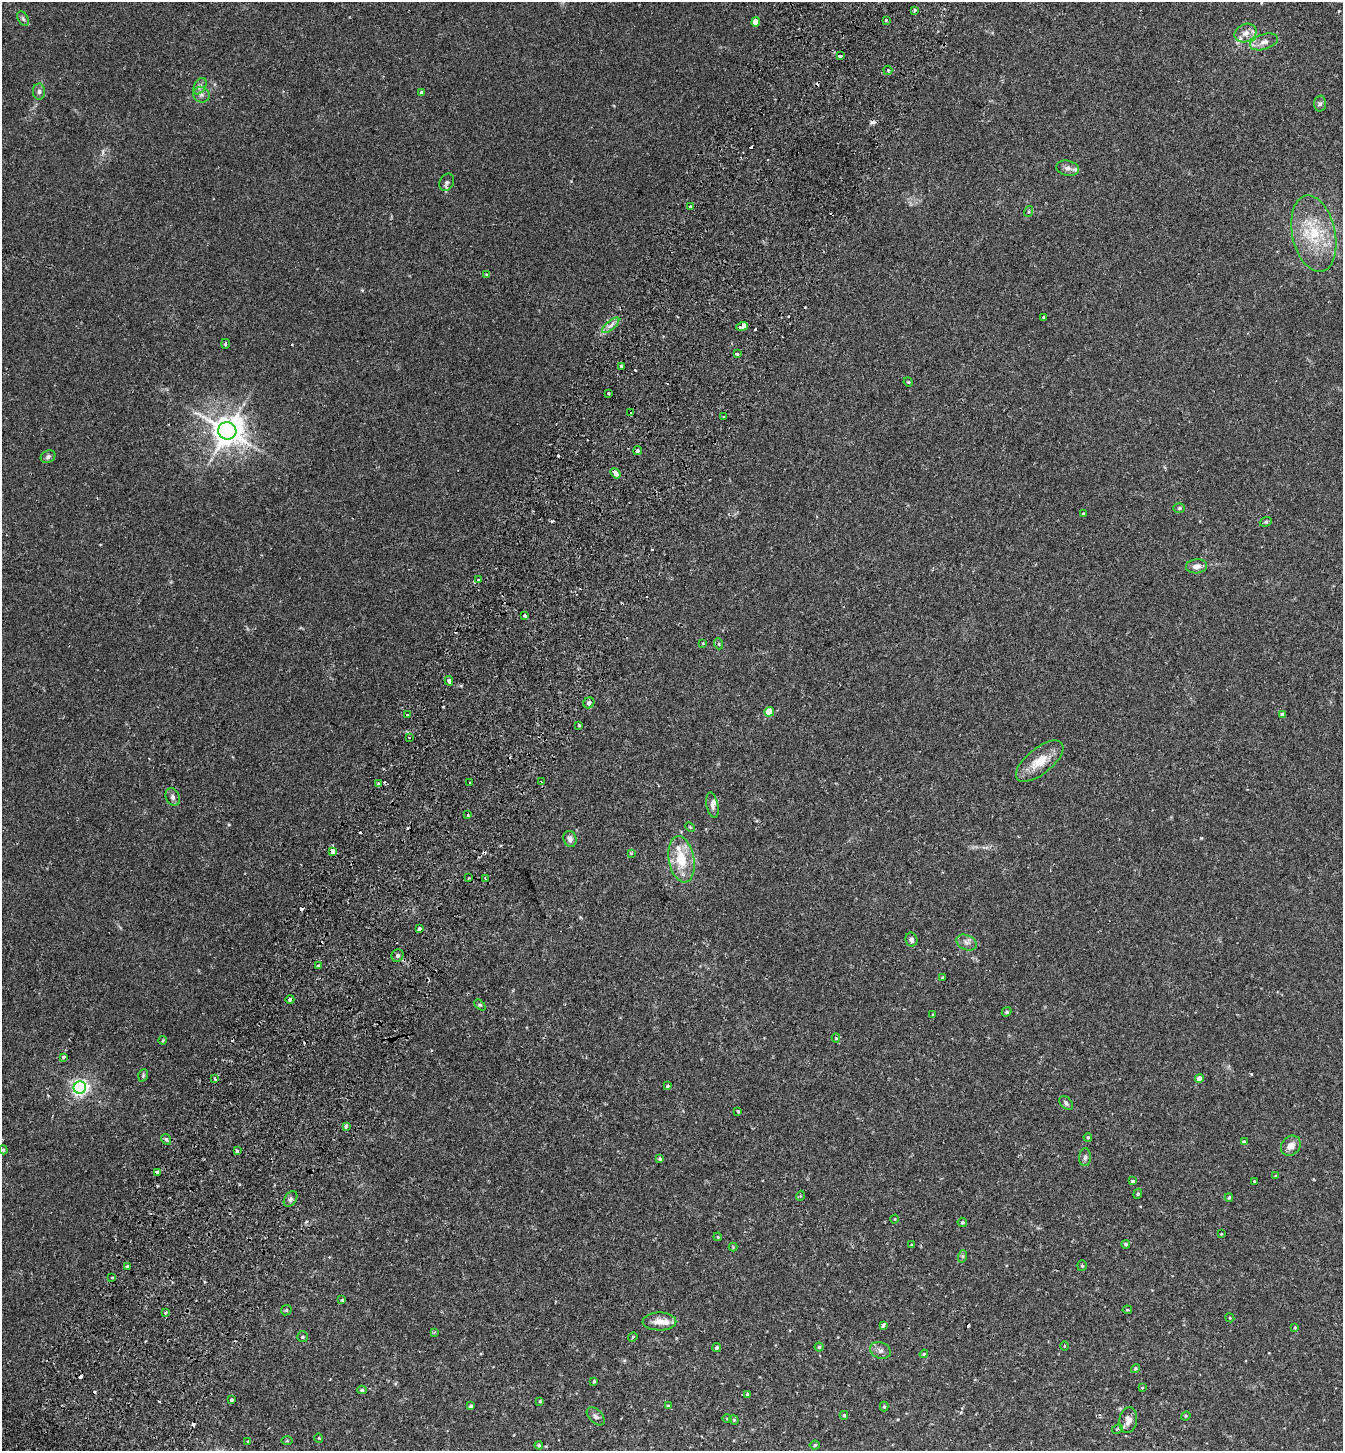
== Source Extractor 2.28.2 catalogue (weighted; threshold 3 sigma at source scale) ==
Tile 7 of 4 x 4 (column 3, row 2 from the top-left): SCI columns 2883-4223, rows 2930-4378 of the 5900 x 5859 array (HDU 1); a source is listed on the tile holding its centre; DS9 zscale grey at full resolution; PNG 1345 x 1453 px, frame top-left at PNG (2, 2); each listed source drawn as its Kron ellipse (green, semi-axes under 4 px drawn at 4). Shown black and unused: <1% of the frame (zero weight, under 2 of 3 exposures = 3% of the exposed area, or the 3 px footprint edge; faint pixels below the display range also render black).
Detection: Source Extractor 2.28.2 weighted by HDU 2 'WHT'; one run over the whole footprint, this tile lists its part. Background 0.0281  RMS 0.0045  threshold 0.0201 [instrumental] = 3 sigma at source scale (4.5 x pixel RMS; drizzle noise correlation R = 1.50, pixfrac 1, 0.05/0.05 arcsec/px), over >= 5 px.
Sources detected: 175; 22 cosmic-ray / hot-pixel residue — neither listed nor drawn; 5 inside a brighter listed object's ellipse — not listed separately; the other 148 listed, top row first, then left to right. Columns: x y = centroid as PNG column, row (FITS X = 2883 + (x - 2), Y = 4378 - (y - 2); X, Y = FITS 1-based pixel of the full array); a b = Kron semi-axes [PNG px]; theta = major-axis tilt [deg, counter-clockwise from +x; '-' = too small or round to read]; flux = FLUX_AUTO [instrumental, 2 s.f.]
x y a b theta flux
914 10 3 3 - 2.3
23 19 8 5 -63 0.96
886 20 3 3 - 1.5
756 22 4 4 - 5.8
1246 33 11 9 26 3.1
1264 42 14 7 19 2.8
840 56 4 3 - 1.9
888 70 5 4 - 0.51
200 86 9 5 60 1.4
39 92 8 6 89 1.2
421 92 3 3 - 0.74
201 95 8 8 - 1.7
1320 104 8 6 87 0.99
1068 168 11 7 -12 1.7
447 182 9 7 61 1.2
691 207 4 3 - 1.1
1029 211 5 3 - 0.48
1314 234 39 21 -78 21
487 275 4 3 - 0.77
1043 317 3 2 - 0.49
611 325 10 4 40 1.9
742 326 6 4 20 6.2
225 344 5 3 - 0.86
737 354 3 3 - 1.8
622 367 3 3 - 9.2
908 382 5 4 - 0.39
608 393 3 3 - 1.1
631 412 3 2 - 0.4
724 417 3 3 - 1.1
227 431 9 8 - 690
637 451 5 4 - 0.81
48 457 8 6 29 1.1
615 473 6 3 -52 7.4
1179 508 6 5 - 0.62
1083 514 4 3 - 1.5
1266 522 6 4 20 0.62
1197 566 10 7 5 2.5
479 580 3 3 - 1
525 616 3 3 - 4.7
703 643 4 2 - 0.27
719 644 5 3 - 0.44
449 681 5 4 - 1.5
589 703 6 5 - 1.6
769 712 5 4 - 11
1282 714 4 4 - 1.4
407 715 3 3 - 1.3
579 725 3 3 - 1.3
409 737 3 2 - 0.39
1040 761 28 13 39 8.9
470 782 3 2 - 0.65
541 782 3 2 - 0.36
378 784 4 3 - 0.98
173 797 9 6 -69 1.5
712 805 13 6 -78 1.7
468 815 3 3 - 0.59
690 827 6 3 -45 0.46
570 839 8 6 -73 1.8
332 851 4 3 - 4.9
631 853 4 3 - 0.39
681 859 23 12 -80 13
469 878 3 2 - 0.56
486 879 3 3 - 0.57
419 929 3 3 - 2.3
911 940 7 6 - 1.4
967 943 11 7 -24 1.9
397 955 6 5 - 1
318 966 4 4 - 0.73
943 978 3 3 - 0.84
290 999 4 3 - 1.1
480 1005 6 4 -43 0.6
1006 1012 5 4 - 0.66
933 1015 4 4 - 0.4
836 1038 4 3 - 1.2
163 1040 4 3 - 0.37
63 1057 4 3 - 0.87
143 1075 6 4 71 0.58
1199 1078 4 4 - 3.1
215 1079 4 3 - 1.3
667 1086 3 3 - 1
80 1087 6 6 - 150
1066 1103 8 5 -47 1.1
738 1111 3 3 - 0.59
346 1127 4 3 - 0.96
1088 1137 4 3 - 0.5
166 1139 5 4 - 0.98
1244 1142 4 4 - 0.55
1291 1146 11 9 47 3.4
3 1150 4 3 - 0.49
237 1151 4 3 - 1.6
1085 1157 9 6 88 1.1
660 1159 4 4 - 0.99
157 1172 4 4 - 3.2
1276 1176 4 2 - 0.35
1133 1181 3 3 - 1.6
1254 1181 3 2 - 0.35
1138 1194 5 4 - 0.56
800 1196 5 3 - 0.34
1229 1197 4 3 - 0.63
290 1199 8 5 54 1.3
895 1219 4 3 - 0.28
962 1222 5 4 - 0.68
1221 1234 4 2 - 0.27
718 1237 4 3 - 0.38
1126 1244 4 4 - 0.76
912 1245 3 3 - 0.4
733 1247 4 4 - 0.44
963 1256 6 4 71 0.65
127 1266 3 3 - 0.44
1082 1266 5 4 - 0.65
112 1277 3 3 - 0.75
342 1300 3 3 - 0.72
286 1310 6 4 45 0.54
1127 1310 5 3 - 0.48
166 1312 4 3 - 0.74
1230 1318 4 3 - 0.41
659 1321 17 9 0 4.6
883 1325 4 3 - 1.9
1295 1327 3 3 - 0.43
434 1332 4 3 - 0.46
302 1337 5 5 - 0.77
633 1337 5 4 - 0.58
1064 1346 5 3 - 0.32
717 1347 4 3 - 0.78
819 1347 4 4 - 0.58
880 1350 11 8 -20 1.8
924 1354 4 3 - 0.44
1135 1369 4 4 - 0.59
594 1381 4 3 - 0.53
1142 1388 3 2 - 0.37
362 1390 5 4 - 0.74
747 1394 4 4 - 0.63
232 1400 3 3 - 0.61
540 1401 4 4 - 0.5
471 1406 4 3 - 0.94
668 1406 4 4 - 0.59
884 1407 5 4 - 0.71
844 1415 4 4 - 0.62
596 1416 11 6 -45 1.4
1186 1416 5 4 - 0.47
727 1419 4 3 - 0.4
734 1420 5 4 - 0.46
1128 1420 13 9 81 2.8
1117 1429 5 4 - 0.79
319 1438 5 3 - 0.34
248 1441 4 3 - 0.41
287 1441 6 4 1 0.47
539 1445 4 4 - 0.67
815 1445 5 4 - 0.55
Overlapping masked pixels (flux is a lower limit): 3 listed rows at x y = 227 431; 290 999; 157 1172